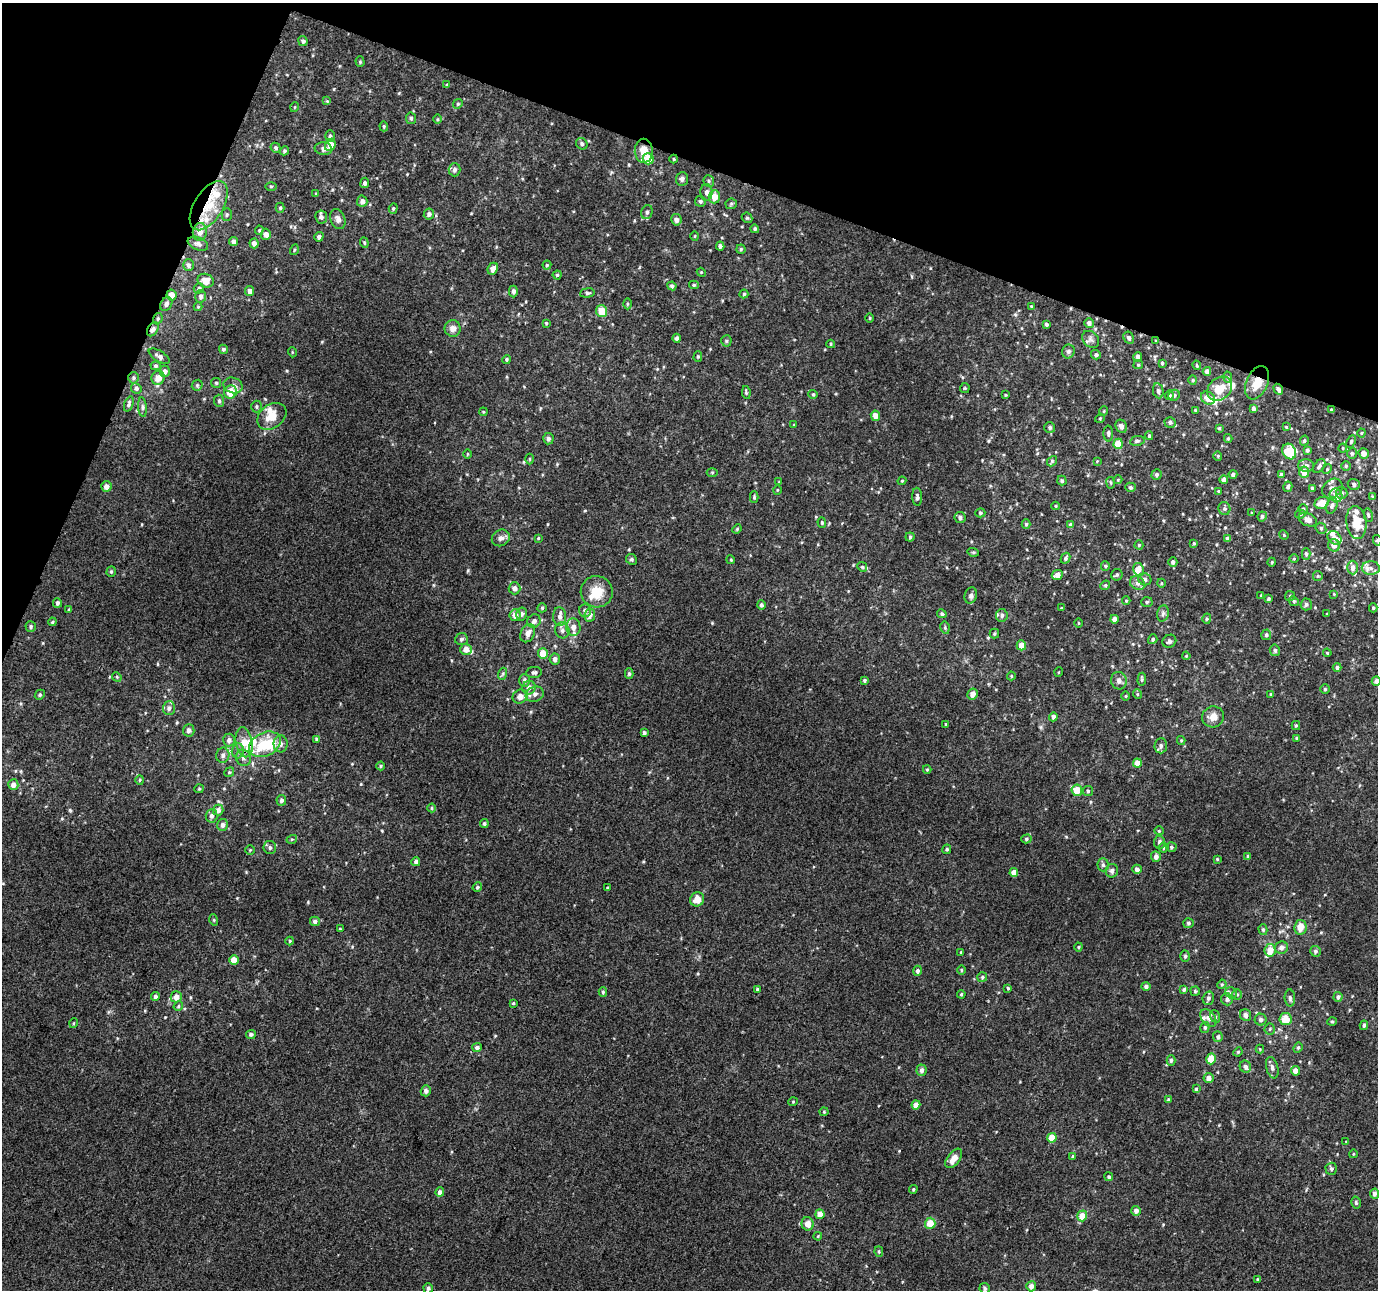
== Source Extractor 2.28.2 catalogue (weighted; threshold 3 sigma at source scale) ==
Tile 2 of 4 x 4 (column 2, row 1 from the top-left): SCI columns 1431-2806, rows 4194-5481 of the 5607 x 5748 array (HDU 1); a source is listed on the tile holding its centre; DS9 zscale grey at full resolution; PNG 1380 x 1292 px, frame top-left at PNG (2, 3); each listed source drawn as its Kron ellipse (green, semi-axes under 4 px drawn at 4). Shown black and unused: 19% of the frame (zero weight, under 3 of 4 exposures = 6% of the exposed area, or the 3 px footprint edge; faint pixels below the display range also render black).
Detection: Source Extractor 2.28.2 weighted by HDU 2 'WHT'; one run over the whole footprint, this tile lists its part. Background 0.00237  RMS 0.0038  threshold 0.017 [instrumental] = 3 sigma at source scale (4.5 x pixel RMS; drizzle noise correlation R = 1.50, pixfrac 1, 0.0396/0.0396 arcsec/px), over >= 5 px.
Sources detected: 464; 2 inside a brighter object's white glare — neither listed nor drawn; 21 inside a brighter listed object's ellipse — not listed separately; the other 441 listed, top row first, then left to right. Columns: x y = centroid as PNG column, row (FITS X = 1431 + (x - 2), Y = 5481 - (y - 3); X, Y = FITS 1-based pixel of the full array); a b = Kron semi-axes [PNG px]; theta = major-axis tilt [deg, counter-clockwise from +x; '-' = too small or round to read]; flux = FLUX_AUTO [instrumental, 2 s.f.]
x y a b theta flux
303 41 5 4 - 0.89
360 62 5 4 - 0.54
447 85 3 3 - 0.47
327 101 4 4 - 0.42
458 104 5 4 - 0.57
295 107 5 3 - 0.3
411 118 6 5 - 0.86
437 119 5 3 - 0.36
384 126 5 4 - 0.52
330 136 5 5 - 0.78
582 144 6 5 - 0.85
330 145 6 5 - 4.2
276 148 5 5 - 0.72
323 149 9 6 -9 1.6
284 151 5 4 - 0.59
644 151 12 9 -88 4.4
648 159 5 5 - 8.5
674 159 4 4 - 0.41
454 170 7 6 - 1.3
682 179 7 6 - 1
709 181 6 5 - 0.68
365 183 5 4 - 0.96
271 186 5 4 - 0.48
706 192 8 6 -89 1.2
316 194 4 4 - 0.37
714 197 6 5 - 3.6
362 201 5 5 - 1.5
700 201 5 5 - 0.76
731 204 6 5 - 0.55
209 206 27 14 58 13
280 208 5 4 - 0.6
393 208 5 4 - 0.54
647 212 7 5 72 1.1
429 214 6 5 - 1.1
227 215 6 5 - 0.67
321 217 6 6 - 1.2
747 218 6 5 - 0.6
338 219 10 7 -70 1.8
676 220 6 5 - 1.5
755 229 4 4 - 0.65
259 230 5 4 - 0.47
200 232 9 7 83 2.8
266 234 5 5 - 1.9
695 236 5 3 - 0.33
319 237 5 4 - 1.1
234 242 4 4 - 1.6
254 243 5 4 - 1.5
364 243 5 4 - 0.5
198 244 11 6 -23 1.4
720 246 4 4 - 1
741 249 4 4 - 0.54
294 250 5 3 - 0.41
188 265 6 5 - 1
547 265 4 4 - 0.44
493 269 6 5 - 2.2
701 272 4 3 - 0.33
557 275 4 4 - 0.55
206 281 8 6 -20 3.7
694 285 5 4 - 0.52
672 286 4 4 - 0.76
199 288 5 4 - 0.72
250 291 5 4 - 1.7
513 291 6 4 90 1.2
587 293 7 4 6 0.79
744 294 4 4 - 0.56
171 295 5 5 - 3.4
201 296 6 5 - 1.1
166 304 7 5 59 1.1
627 304 5 3 - 0.45
1031 306 3 3 - 0.36
198 307 4 4 - 0.34
601 311 6 5 - 6.8
870 318 5 3 - 0.39
158 319 6 4 70 0.52
546 323 4 4 - 0.43
1089 323 5 4 - 1.1
1046 324 3 3 - 0.86
453 328 8 8 - 2.1
153 329 7 5 57 1.3
677 338 4 4 - 1.1
1129 338 6 5 - 1
1091 339 9 7 -46 1.2
726 341 5 5 - 0.58
1156 341 4 2 - 0.28
831 344 4 3 - 0.43
223 349 5 4 - 0.73
1068 351 7 6 - 0.84
292 352 5 3 - 0.34
1096 355 5 5 - 0.93
159 356 12 5 -32 1.3
698 356 5 4 - 0.52
1138 356 4 4 - 1.3
507 359 5 4 - 0.62
1162 363 3 3 - 0.49
1138 365 5 4 - 0.46
1197 365 5 3 - 0.37
156 366 5 4 - 0.57
165 371 6 5 - 1.4
1207 371 4 4 - 1.3
1227 377 5 3 - 0.44
134 378 5 5 - 0.71
158 378 7 6 - 3.4
1193 380 4 4 - 0.52
216 383 5 5 - 0.55
1257 383 17 10 67 5.9
197 385 6 5 - 0.66
233 386 10 7 -20 1.8
136 388 5 5 - 0.82
965 388 5 5 - 0.4
1220 389 14 10 42 6.3
1278 389 5 4 - 1.1
1158 391 7 5 -78 1
230 392 7 6 - 7.6
746 392 6 4 -82 0.54
813 394 4 4 - 0.48
1005 395 3 3 - 0.36
1169 395 4 4 - 0.94
1174 395 6 5 - 0.78
1208 398 7 6 - 3.7
219 401 6 5 - 0.78
129 404 8 4 70 0.82
142 407 10 4 -85 0.8
256 407 6 5 - 0.67
1253 409 4 3 - 1.2
1195 410 3 3 - 0.31
1331 410 3 3 - 0.4
1104 411 5 3 - 0.33
483 412 4 3 - 0.36
272 416 16 11 38 6.1
875 416 5 4 - 2.7
1100 418 5 3 - 0.33
1170 422 5 5 - 0.99
794 425 4 3 - 0.29
1121 426 7 5 -60 1.6
1286 427 4 3 - 0.32
1050 428 5 5 - 0.78
1219 428 4 4 - 0.49
1108 433 8 5 -89 0.81
1361 433 4 4 - 0.37
1149 436 4 3 - 0.66
1228 438 4 3 - 0.46
548 439 5 5 - 1.1
1137 441 7 5 10 0.77
1304 441 5 4 - 0.54
1351 441 6 4 65 0.53
1118 444 5 4 - 7.1
1343 448 4 3 - 0.32
1307 450 4 3 - 0.8
1289 451 8 6 -61 11
1352 453 5 4 - 0.63
1364 453 5 5 - 2
467 454 5 3 - 0.31
1218 456 5 4 - 0.48
530 459 5 3 - 0.38
1052 461 6 4 49 0.52
1097 461 4 4 - 0.32
1306 466 8 6 -2 1.3
1319 466 8 5 55 0.86
1346 466 5 4 - 0.58
1327 469 5 4 - 0.47
712 472 5 3 - 0.37
1304 472 5 5 - 3.6
1233 474 4 4 - 1
1156 475 5 5 - 0.78
1281 475 4 3 - 0.79
1118 480 4 4 - 0.35
1224 480 4 4 - 1.3
902 481 4 4 - 0.35
1062 481 5 4 - 0.81
779 482 4 3 - 0.32
1110 483 6 3 -81 0.43
1354 484 6 5 - 1.1
106 486 5 5 - 2
1130 487 5 4 - 0.59
1288 487 5 4 - 0.83
1332 488 11 8 42 2.5
1312 489 4 3 - 0.83
777 490 5 3 - 0.31
1218 491 4 3 - 0.41
1342 493 6 5 - 0.99
1336 495 7 6 - 2.7
1372 496 4 3 - 0.34
754 497 6 4 -90 0.64
917 497 9 5 -87 1
1322 503 7 5 26 4.9
1056 506 4 3 - 0.31
1332 506 8 5 69 1.1
1224 509 6 6 - 0.79
1303 509 4 4 - 0.62
980 513 5 4 - 0.66
1252 513 4 2 - 0.32
1300 514 5 4 - 0.7
1368 515 7 4 -80 0.63
1262 516 5 4 - 0.8
960 518 5 5 - 1.1
1308 520 9 6 -23 2.1
1356 522 16 10 -83 9.4
822 523 5 4 - 0.43
1026 524 5 4 - 0.63
1071 525 4 4 - 1.3
1321 528 6 5 - 0.59
737 529 5 4 - 0.45
1284 535 5 4 - 0.4
910 537 4 4 - 0.58
501 538 9 8 - 1.6
538 538 4 3 - 0.36
1227 538 4 4 - 0.86
1335 538 7 6 - 2
1377 540 5 4 - 0.55
1194 543 4 3 - 0.38
1139 545 4 4 - 0.51
1334 545 6 6 - 2
973 552 6 4 -17 0.49
1306 554 6 4 -87 0.76
1065 558 6 4 60 0.9
631 559 5 5 - 0.78
1294 559 5 3 - 0.33
731 560 4 3 - 0.36
1173 562 5 4 - 0.93
1272 562 4 3 - 0.3
1105 566 5 4 - 0.47
862 567 5 4 - 0.54
1353 567 7 5 -90 1.9
1371 568 9 7 -2 1.8
1138 569 6 5 - 2.7
111 571 5 4 - 0.57
1057 575 6 5 - 2.3
1117 575 6 5 - 0.7
1318 576 5 4 - 0.47
1145 579 6 6 - 1.3
1137 583 8 6 -30 1.4
1161 583 4 3 - 0.35
1105 585 5 4 - 0.54
515 588 6 6 - 1.7
597 592 16 15 - 7.6
1334 594 3 3 - 0.28
971 595 8 6 74 1.2
1261 595 4 3 - 0.42
1290 596 5 5 - 0.51
1268 599 3 3 - 0.7
1126 601 4 4 - 0.42
1294 601 5 4 - 0.6
1147 602 6 5 - 0.65
57 603 5 4 - 0.85
1306 604 6 5 - 0.99
761 605 5 4 - 0.93
542 608 4 4 - 0.48
1061 608 3 3 - 0.29
1373 608 4 4 - 0.57
69 609 4 3 - 0.35
585 611 6 6 - 1.2
1163 613 8 5 74 1
521 614 6 5 - 1.3
942 614 5 4 - 0.77
1327 614 3 3 - 0.35
515 615 6 5 - 2.1
590 615 7 5 80 1.7
1002 615 6 6 - 1.1
560 617 9 6 -84 1.7
1114 619 4 4 - 2.1
1207 619 5 4 - 0.5
534 621 7 6 - 1.5
52 622 4 3 - 0.38
1078 623 5 3 - 0.33
31 627 5 5 - 0.79
573 627 8 7 - 2.4
945 628 6 4 -79 0.55
562 630 8 7 - 1.4
528 633 9 7 64 2.5
994 634 5 5 - 0.53
1266 635 5 5 - 0.69
461 639 6 6 - 0.96
1153 639 5 4 - 0.74
1169 641 7 6 - 1.1
1021 645 5 4 - 3.3
466 649 6 5 - 2.7
1275 650 6 5 - 0.87
1327 653 4 3 - 0.37
543 654 5 5 - 4.9
1186 656 4 3 - 0.36
555 659 5 5 - 1.4
1337 667 4 4 - 0.9
534 672 7 5 8 0.88
1059 672 5 3 - 0.27
502 674 6 4 70 0.61
629 674 5 4 - 0.67
1011 676 4 4 - 0.42
117 677 5 4 - 0.4
1142 679 6 4 87 0.62
525 680 6 5 - 1.2
864 680 4 3 - 0.57
1119 681 9 8 - 1.6
1376 681 5 4 - 1.4
529 688 7 6 - 1.6
1325 689 5 4 - 0.59
535 694 9 7 20 1.7
973 694 6 5 - 2.3
1137 694 5 3 - 0.38
1271 694 4 3 - 0.27
40 695 5 4 - 0.57
520 696 8 6 36 2.9
1126 696 4 3 - 0.33
169 708 7 6 - 1.2
1053 717 4 4 - 1.4
1213 717 11 10 - 3.1
946 724 3 2 - 0.29
1296 726 4 4 - 0.39
189 730 6 5 - 1.3
644 733 3 3 - 0.77
1297 738 4 3 - 0.47
316 739 4 4 - 0.45
229 740 6 6 - 1.5
1181 740 4 4 - 0.37
244 742 15 8 -80 5.4
265 744 17 11 27 13
281 744 8 7 - 1.4
1161 746 7 6 - 1.2
238 751 7 6 - 1.3
223 755 7 6 - 1.4
243 758 8 7 - 1.6
1137 763 4 4 - 3
381 766 4 4 - 0.44
927 770 4 4 - 0.42
229 772 5 4 - 0.5
140 780 5 4 - 0.44
13 785 5 5 - 2.1
199 789 5 4 - 0.43
1077 790 6 5 - 5.4
1088 791 5 5 - 0.56
281 800 5 5 - 0.83
432 808 4 4 - 0.47
218 810 5 5 - 1.6
212 816 7 6 - 1.2
484 824 4 4 - 0.76
223 825 6 5 - 1.5
1159 831 4 4 - 0.43
292 839 5 3 - 0.4
1026 839 5 4 - 0.58
1159 842 6 5 - 1
270 847 6 6 - 0.96
1164 847 5 5 - 0.76
1171 847 5 4 - 0.63
947 849 5 4 - 0.7
250 850 4 4 - 0.33
1248 856 4 3 - 0.48
1156 857 5 5 - 1.6
1217 859 4 4 - 0.37
416 862 4 4 - 1
1103 865 6 5 - 0.82
1137 869 5 4 - 1.3
1112 871 7 6 - 1.4
1014 873 4 4 - 3.6
477 887 5 4 - 0.56
607 888 3 3 - 0.41
697 899 7 6 - 3.5
214 920 5 3 - 0.4
315 921 5 4 - 1.1
1188 923 5 5 - 0.73
1300 927 7 6 - 3.9
340 929 4 3 - 0.35
1263 930 5 4 - 0.62
290 941 4 4 - 0.4
1078 947 4 4 - 0.41
1281 948 7 6 - 1.5
1270 950 6 5 - 4.4
1315 951 5 5 - 0.84
961 952 4 3 - 0.36
1185 956 5 4 - 0.59
234 960 5 4 - 4.9
961 970 4 3 - 0.37
917 971 5 4 - 0.87
982 977 5 5 - 0.64
1222 984 5 3 - 0.4
1146 986 5 4 - 0.94
1008 988 4 3 - 0.46
757 989 4 3 - 0.43
1184 990 4 3 - 0.77
1195 991 5 4 - 0.61
603 992 5 4 - 0.52
1231 993 6 5 - 0.78
961 994 4 3 - 0.4
1237 995 5 5 - 0.63
155 997 4 4 - 1.1
176 997 5 5 - 3
1338 997 5 4 - 1
1208 998 7 5 74 1
1290 998 8 5 -88 1
1227 999 6 5 - 1.1
513 1003 4 4 - 0.37
178 1006 5 4 - 0.47
1246 1015 6 5 - 1.5
1215 1016 6 5 - 0.69
1208 1018 10 6 -54 1.6
1286 1019 6 6 - 4.9
1261 1020 6 6 - 1.1
1332 1021 5 3 - 0.41
74 1023 5 3 - 0.34
1364 1025 4 3 - 0.66
1205 1027 5 4 - 0.56
1270 1029 5 5 - 0.55
251 1034 5 4 - 0.85
1218 1037 5 4 - 0.92
477 1047 5 4 - 0.88
1298 1048 5 4 - 0.56
1260 1049 4 4 - 0.37
1238 1052 5 4 - 0.47
1211 1059 5 4 - 5.5
1171 1060 5 4 - 0.81
1245 1067 6 5 - 1.5
1272 1068 11 6 -76 1.3
921 1070 6 5 - 1.5
1295 1071 5 4 - 2.5
1208 1078 5 5 - 2
1196 1089 4 4 - 0.5
426 1091 5 5 - 1
1168 1100 4 4 - 0.64
793 1102 4 4 - 0.39
916 1105 4 4 - 2.7
824 1112 4 4 - 0.43
1052 1138 5 4 - 6.2
1346 1142 4 2 - 0.25
1353 1154 4 3 - 0.3
1073 1156 4 3 - 0.41
954 1158 11 6 53 3.2
1331 1169 6 6 - 0.81
1109 1177 4 4 - 0.58
913 1189 4 3 - 0.45
440 1192 5 4 - 2
1374 1194 5 4 - 1.4
1356 1203 6 4 -75 0.6
1136 1211 5 5 - 1.6
820 1214 5 4 - 3.3
1082 1216 5 5 - 4.2
930 1223 5 5 - 4.9
808 1224 7 6 - 3.1
818 1236 4 3 - 0.34
879 1252 5 4 - 0.42
1257 1279 4 3 - 0.43
1031 1286 5 5 - 1.9
428 1288 5 4 - 0.96
985 1288 5 5 - 0.72
Overlapping masked pixels (flux is a lower limit): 8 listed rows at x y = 644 151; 209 206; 158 319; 153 329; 1156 341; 134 378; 1257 383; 1278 389
Isophote crosses this tile's border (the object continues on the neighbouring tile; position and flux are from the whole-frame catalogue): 2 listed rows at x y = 1377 540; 1376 681
Unlisted compact peaks at least as high as the median listed source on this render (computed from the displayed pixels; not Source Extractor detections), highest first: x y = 70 810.